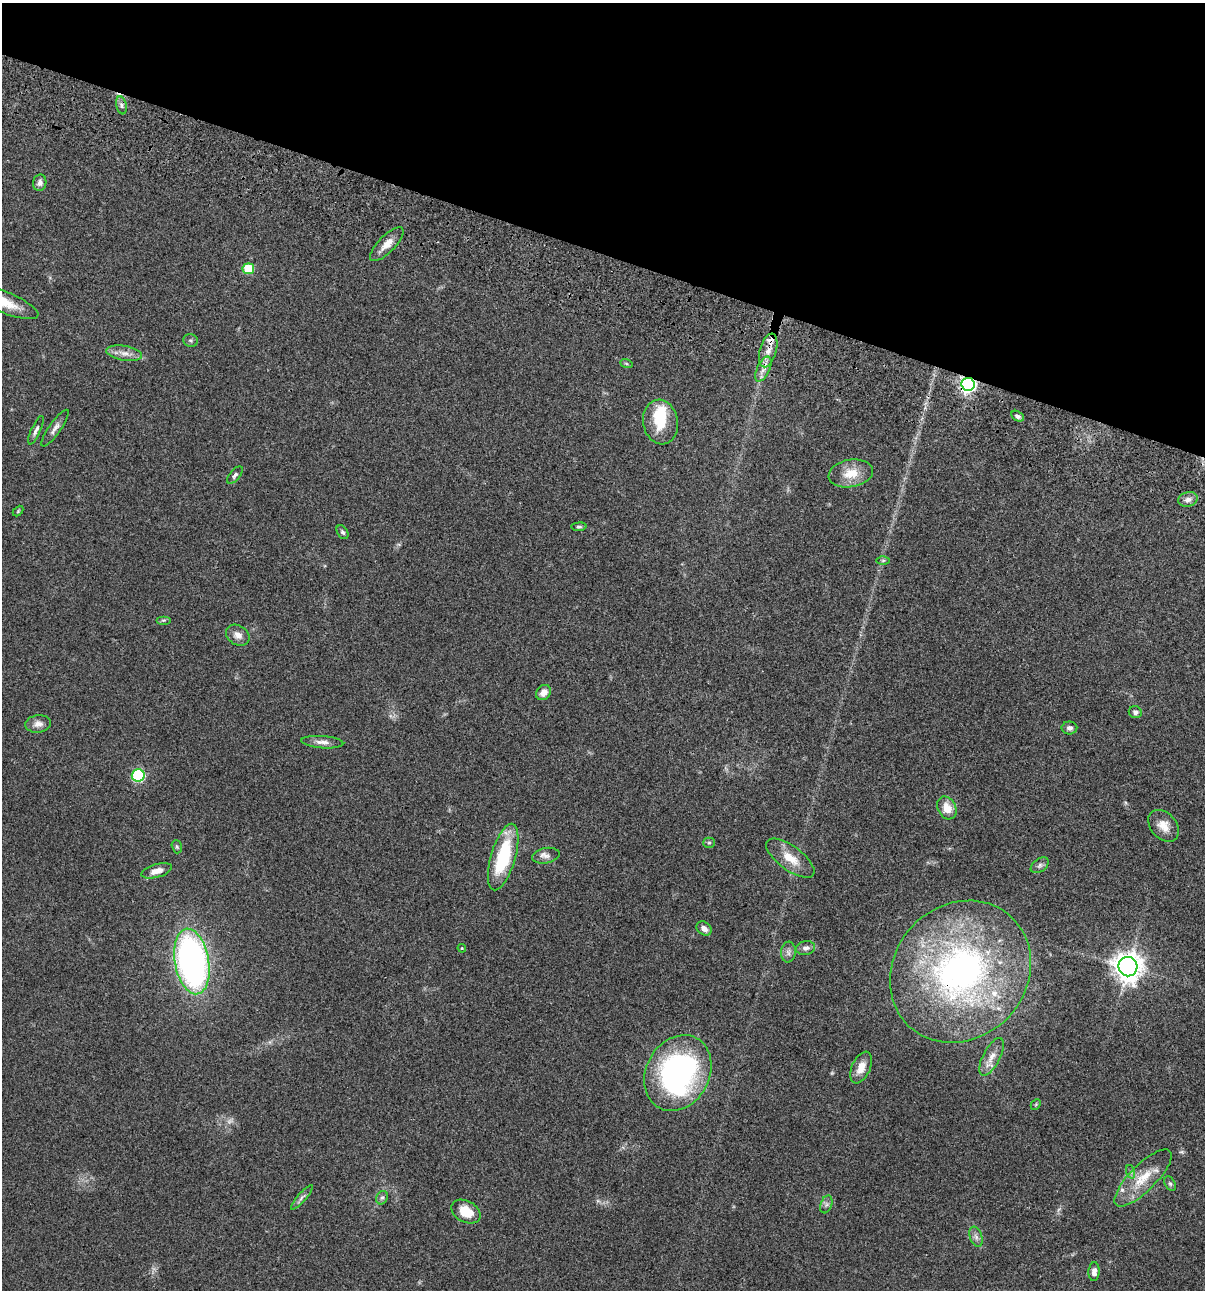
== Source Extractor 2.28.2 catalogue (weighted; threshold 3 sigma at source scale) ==
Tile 2 of 4 x 4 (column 2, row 1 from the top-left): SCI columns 1438-2640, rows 3986-5273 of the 5405 x 5390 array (HDU 1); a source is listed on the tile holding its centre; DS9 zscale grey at full resolution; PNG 1207 x 1292 px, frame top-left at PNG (2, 3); each listed source drawn as its Kron ellipse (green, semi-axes under 4 px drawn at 4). Shown black and unused: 20% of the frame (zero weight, under 3 of 4 exposures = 9% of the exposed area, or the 3 px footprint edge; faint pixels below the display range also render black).
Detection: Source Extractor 2.28.2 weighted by HDU 2 'WHT'; one run over the whole footprint, this tile lists its part. Background 0.0467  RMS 0.0052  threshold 0.0236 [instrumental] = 3 sigma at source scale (4.5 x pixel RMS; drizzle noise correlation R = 1.50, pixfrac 1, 0.05/0.05 arcsec/px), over >= 5 px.
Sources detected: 64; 2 too faint to see at this stretch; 1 inside a brighter object's white glare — neither listed nor drawn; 2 inside a brighter listed object's ellipse — not listed separately; the other 59 listed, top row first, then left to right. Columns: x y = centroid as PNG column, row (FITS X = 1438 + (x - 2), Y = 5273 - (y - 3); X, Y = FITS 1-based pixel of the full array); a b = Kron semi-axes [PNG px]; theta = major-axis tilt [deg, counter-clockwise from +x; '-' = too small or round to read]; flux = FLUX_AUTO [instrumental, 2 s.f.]
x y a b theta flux
121 105 9 5 -78 1.5
40 183 8 6 78 2.1
387 244 22 8 45 5.3
248 269 6 5 - 19
3 302 37 10 -22 13
191 340 7 6 - 0.98
768 350 17 8 74 5.7
124 353 18 7 -9 3.9
626 363 6 4 -20 0.7
763 369 13 6 65 3.2
968 384 7 6 - 170
1017 416 7 5 -30 1.4
661 422 22 17 -79 15
55 428 22 6 55 2.8
36 430 15 4 66 1.8
851 473 22 13 10 9.6
235 475 10 5 50 1.4
1188 499 10 7 14 2.5
18 511 6 3 46 0.53
579 527 7 4 4 0.81
342 532 7 5 -56 1
883 560 6 4 1 0.79
163 620 7 4 0 0.85
238 635 12 9 -32 3.6
543 693 8 6 49 3.6
1135 712 6 6 - 1.6
38 724 13 9 7 3.2
1069 728 8 6 0 1.7
322 742 21 6 -4 3.2
138 776 6 6 - 50
947 808 12 9 -63 6.3
1164 826 18 13 -49 6.2
709 843 5 5 - 0.77
177 847 7 5 -73 0.79
546 856 14 7 11 2.6
503 857 34 12 74 33
790 858 28 12 -36 9.6
1040 865 10 6 35 1.5
157 871 16 6 16 4.3
704 928 8 6 -38 3
462 948 4 4 - 0.52
806 948 9 7 8 2.2
788 952 10 7 85 2
192 961 33 17 -80 190
1128 967 10 9 - 630
960 972 75 66 47 190
992 1057 21 8 63 5
861 1068 17 9 65 5.9
678 1073 40 31 62 130
1036 1104 6 4 47 0.64
1131 1172 7 4 -71 1
1143 1178 38 13 45 13
1170 1184 7 5 -62 1
302 1197 16 4 49 1.6
382 1198 7 5 65 1.3
826 1204 9 5 71 1.5
466 1212 15 10 -29 10
976 1237 10 6 -74 2
1094 1272 9 5 87 2.9
Overlapping masked pixels (flux is a lower limit): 3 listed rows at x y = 768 350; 968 384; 960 972
Isophote crosses this tile's border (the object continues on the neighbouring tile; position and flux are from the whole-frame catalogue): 1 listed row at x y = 3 302